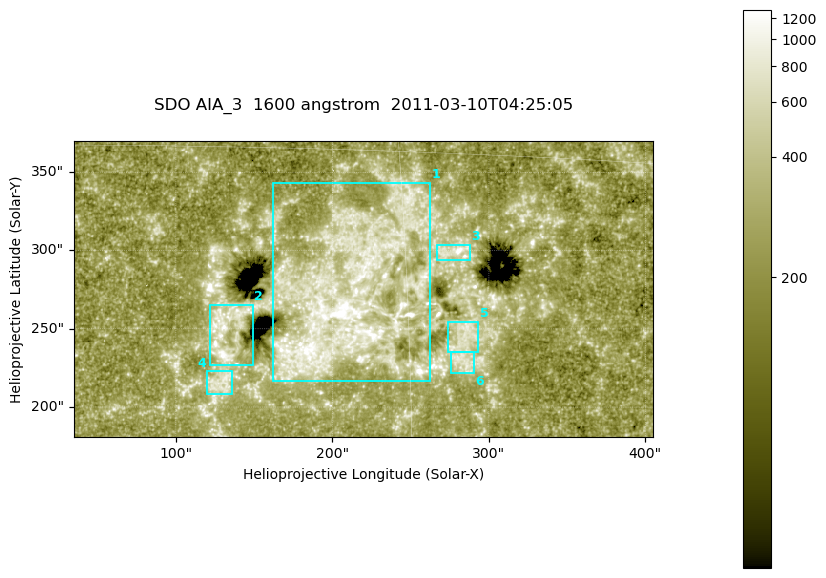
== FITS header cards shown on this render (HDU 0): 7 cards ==
TELESCOP= 'SDO     '           /
INSTRUME= 'AIA_3   '           /
WAVELNTH=                 1600 /
WAVEUNIT= 'angstrom'           /
DATE-OBS= '2011-03-10T04:25:05.119' /
CTYPE1  = 'HPLN-TAN'           /
CTYPE2  = 'HPLT-TAN'           /

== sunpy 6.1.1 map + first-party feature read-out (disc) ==
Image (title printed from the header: SDO AIA_3  1600 angstrom  2011-03-10T04:25:05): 607 x 311 px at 0.609 arcsec/px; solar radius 966 arcsec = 1586 px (partial field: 2.4% of the solar disc is inside the frame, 100% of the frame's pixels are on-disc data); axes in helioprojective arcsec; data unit not stated in the header (colour bar unlabelled)
Pointing: header CRPIX1/2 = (2052.59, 2044.23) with CRVAL1/2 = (0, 0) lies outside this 607 x 311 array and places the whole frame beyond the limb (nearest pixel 1.42 R_sun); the SolarSoft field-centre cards XCEN/YCEN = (219.7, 275.4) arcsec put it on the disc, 1920 arcsec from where CRPIX/CRVAL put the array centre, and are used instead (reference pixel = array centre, CRVAL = XCEN/YCEN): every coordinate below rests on XCEN/YCEN
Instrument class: DISC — disc imager (sunpy class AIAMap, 1600 A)
Bright regions (active regions / flare kernels): reference = the on-disc median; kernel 5 px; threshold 5 sigma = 400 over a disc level ~248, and >= 1.15x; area >= 188 px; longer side >= 4 px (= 2.4 arcsec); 6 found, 6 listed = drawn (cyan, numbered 1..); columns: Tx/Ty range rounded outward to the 2 arcsec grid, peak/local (2 s.f.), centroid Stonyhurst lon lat
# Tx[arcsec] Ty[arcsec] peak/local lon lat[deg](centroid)
1 162..264 216..344 6.3 +13 +9
2 122..150 226..266 5.2 +8 +8
3 266..288 294..304 11 +17 +11
4 120..136 208..224 3.7 +8 +6
5 272..294 234..256 3.4 +17 +8
6 276..292 220..236 3.4 +17 +7